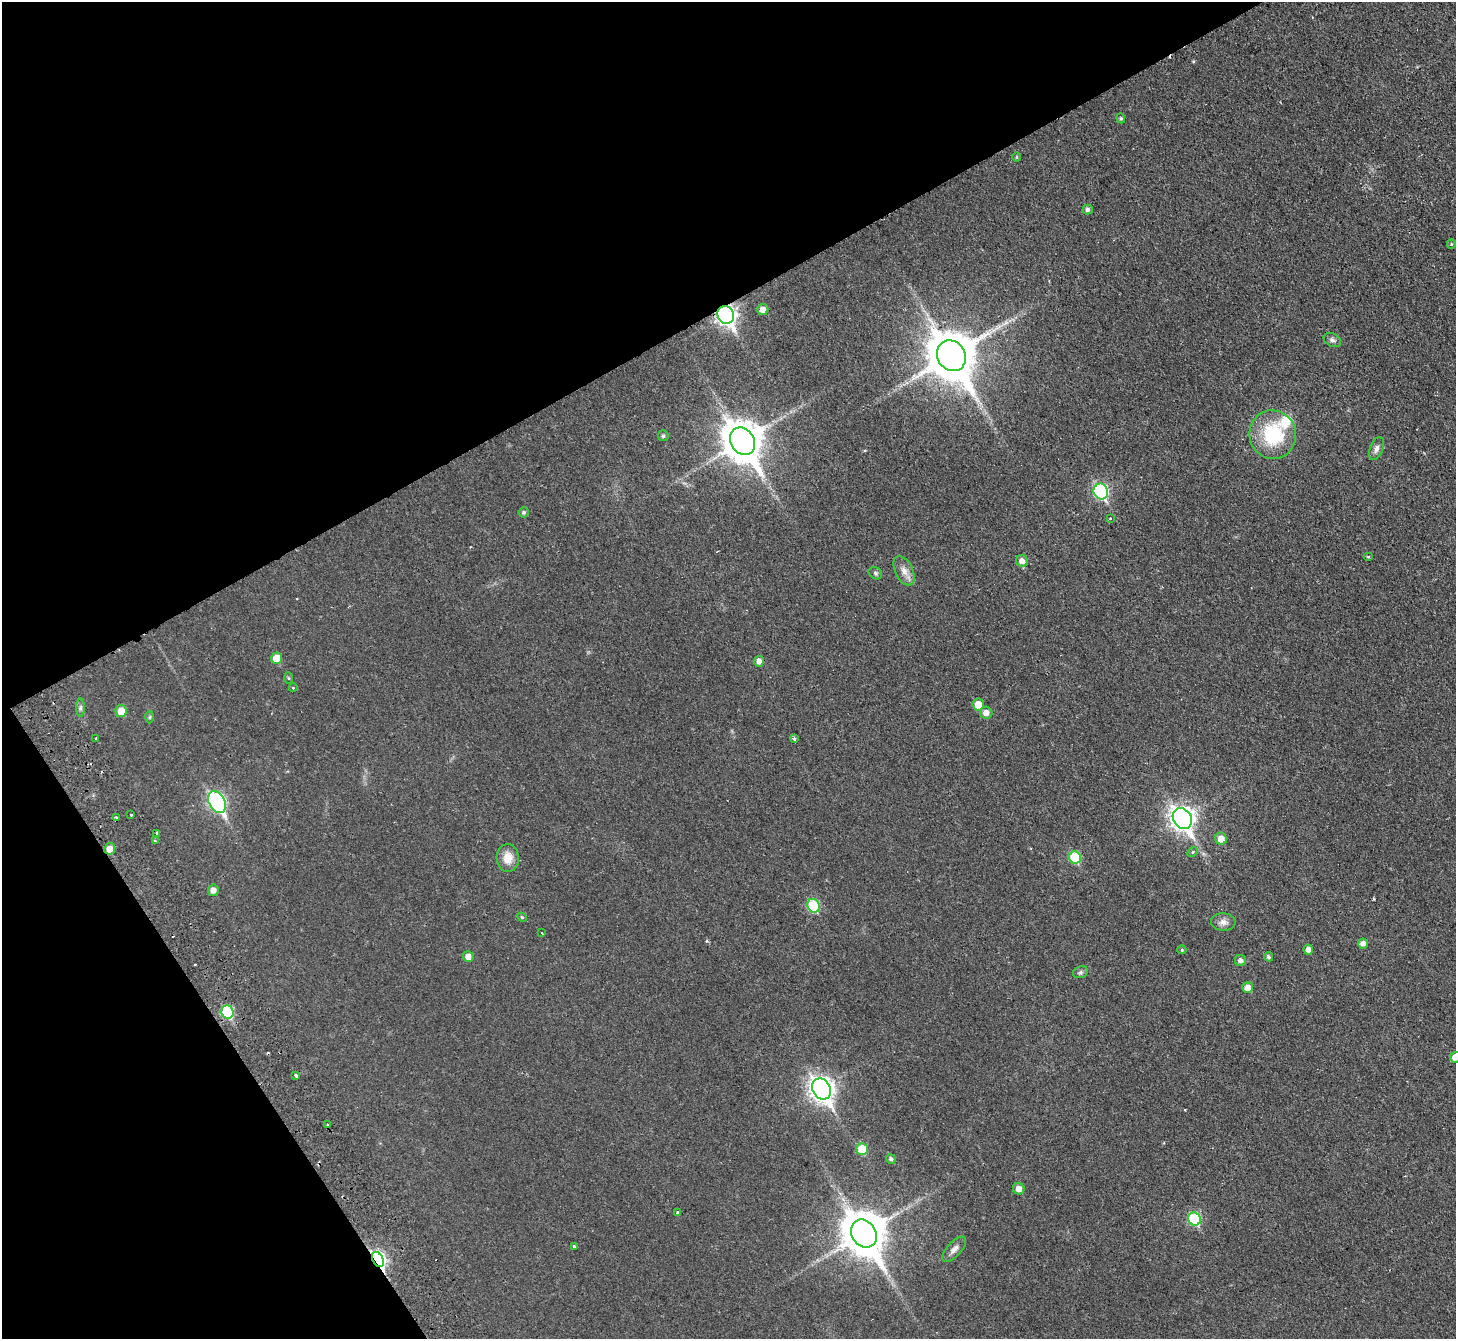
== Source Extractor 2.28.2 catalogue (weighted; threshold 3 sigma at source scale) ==
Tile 5 of 4 x 4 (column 1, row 2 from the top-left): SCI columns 54-1507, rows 3005-4341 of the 5919 x 5874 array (HDU 1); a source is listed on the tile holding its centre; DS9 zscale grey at full resolution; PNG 1458 x 1341 px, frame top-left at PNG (2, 2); each listed source drawn as its Kron ellipse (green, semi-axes under 4 px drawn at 4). Shown black and unused: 30% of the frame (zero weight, under 2 of 3 exposures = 3% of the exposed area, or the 3 px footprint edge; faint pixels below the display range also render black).
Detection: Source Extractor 2.28.2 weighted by HDU 2 'WHT'; one run over the whole footprint, this tile lists its part. Background 0.0344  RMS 0.0052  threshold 0.0234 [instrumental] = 3 sigma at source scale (4.5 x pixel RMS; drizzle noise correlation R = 1.50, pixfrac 1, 0.05/0.05 arcsec/px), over >= 5 px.
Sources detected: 74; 5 cosmic-ray / hot-pixel residue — neither listed nor drawn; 1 inside a brighter listed object's ellipse — not listed separately; the other 68 listed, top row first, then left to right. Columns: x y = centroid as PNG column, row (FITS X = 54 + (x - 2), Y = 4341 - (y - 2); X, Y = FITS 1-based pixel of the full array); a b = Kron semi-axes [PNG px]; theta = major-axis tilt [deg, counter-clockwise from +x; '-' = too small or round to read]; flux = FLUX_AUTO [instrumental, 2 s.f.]
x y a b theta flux
1121 118 5 4 - 0.7
1017 157 4 3 - 0.42
1088 210 5 5 - 1.2
1451 244 5 4 - 0.55
763 309 5 5 - 3.3
726 315 9 8 - 230
1332 340 9 6 -27 1.5
951 356 16 14 -57 2300
1273 435 24 23 - 32
663 436 5 5 - 1.1
742 441 14 11 -60 1400
1376 448 12 6 67 2.1
1101 491 8 7 - 78
524 512 5 5 - 0.91
1110 519 3 3 - 0.96
1368 557 5 3 - 0.5
1022 561 6 6 - 3
904 571 16 9 -64 3.9
875 573 7 5 -34 0.98
276 658 5 5 - 6.9
759 661 5 4 - 2.8
289 678 6 4 -87 0.59
293 688 4 3 - 0.39
978 705 6 5 - 6.7
80 708 9 4 89 1.2
121 711 6 5 - 6.7
986 713 6 6 - 3.4
150 717 6 4 88 0.67
96 739 3 3 - 1.2
794 739 3 3 - 2.3
217 802 12 8 -63 89
131 815 3 3 - 1.3
116 817 4 3 - 0.59
1182 819 11 9 -57 340
157 833 3 3 - 0.72
1221 839 6 6 - 5
155 841 3 3 - 3.5
110 849 6 5 - 4.8
1192 852 6 4 30 0.86
508 858 14 11 -88 6.4
1075 858 6 6 - 24
213 890 6 5 - 2.8
814 906 7 6 - 30
522 917 5 4 - 0.63
1223 922 12 9 -3 3.1
542 933 4 2 - 0.3
1363 944 5 5 - 2.4
1182 950 4 4 - 0.57
1308 950 5 5 - 2.7
468 956 5 5 - 3.2
1268 957 5 4 - 0.98
1240 961 5 5 - 2
1080 972 8 5 21 1.2
1248 988 5 5 - 4.8
227 1012 7 6 - 33
1455 1057 5 5 - 6.2
296 1075 3 3 - 3.1
821 1089 11 9 -59 370
327 1125 3 3 - 0.94
862 1149 6 5 - 12
891 1159 5 4 - 1.2
1019 1189 6 5 - 3.7
678 1212 3 3 - 0.54
1194 1219 7 6 - 33
864 1234 15 12 -57 1700
574 1246 3 2 - 1.1
954 1249 16 7 48 3
378 1259 8 5 -62 130
Overlapping masked pixels (flux is a lower limit): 3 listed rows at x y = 726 315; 110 849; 378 1259
Isophote crosses this tile's border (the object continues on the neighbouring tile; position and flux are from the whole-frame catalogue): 1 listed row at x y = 1455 1057